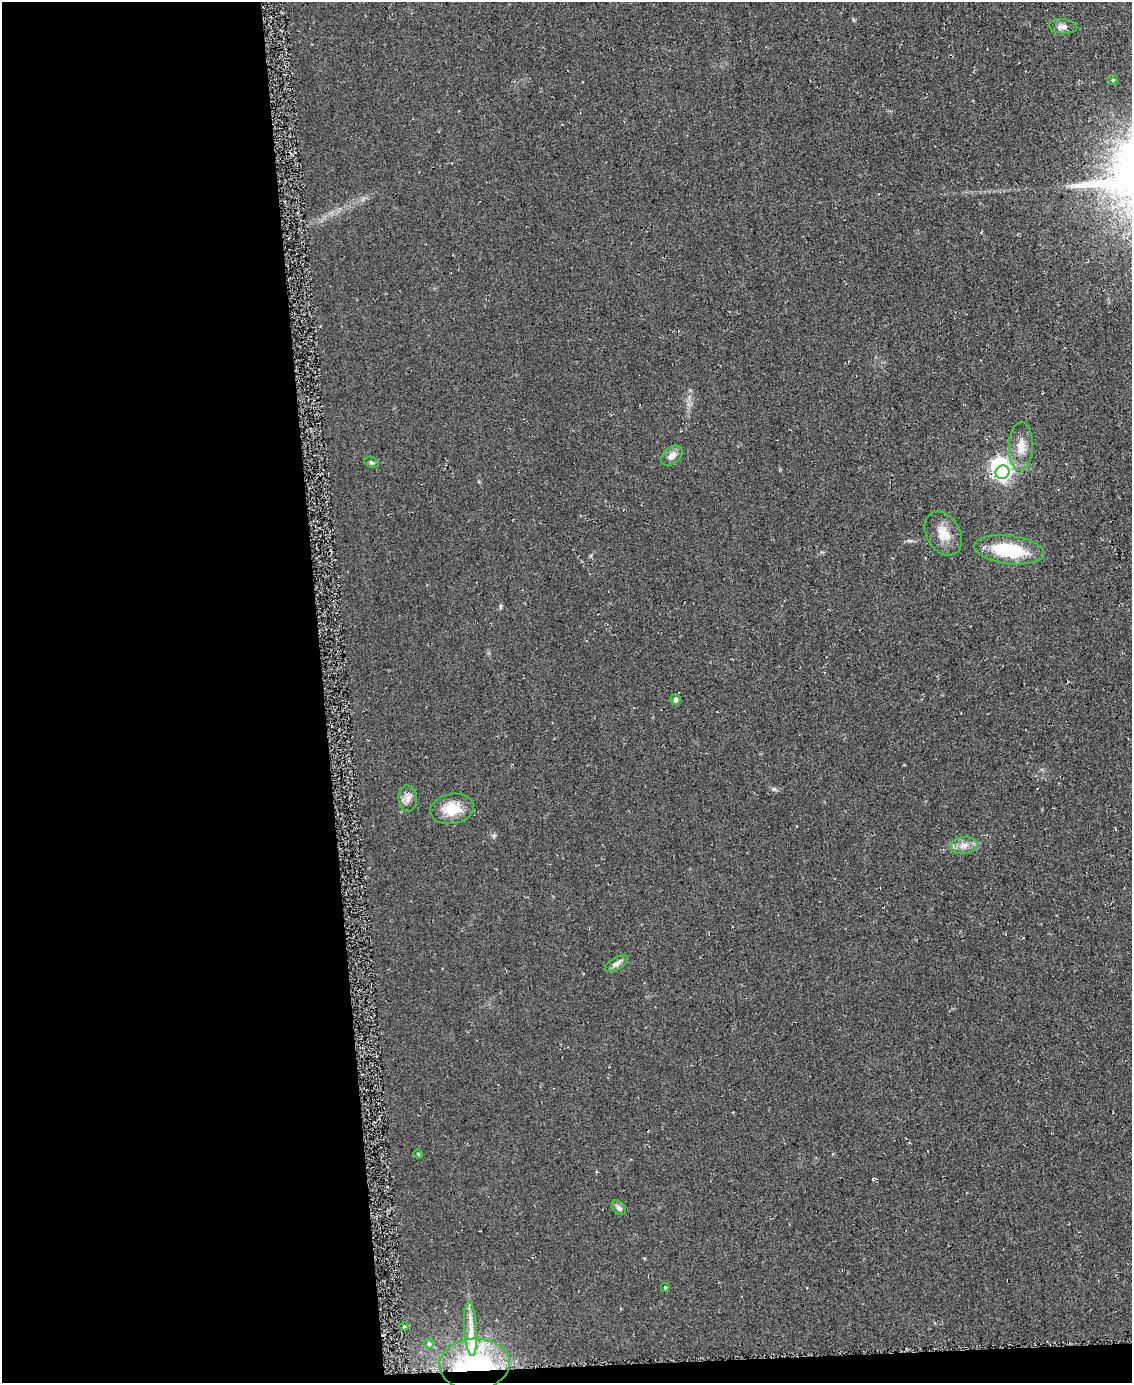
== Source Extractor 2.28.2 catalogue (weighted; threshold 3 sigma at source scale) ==
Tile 9 of 4 x 3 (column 1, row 3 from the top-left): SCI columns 11-1140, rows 174-1554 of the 4561 x 4553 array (HDU 1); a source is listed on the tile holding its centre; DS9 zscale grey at full resolution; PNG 1134 x 1385 px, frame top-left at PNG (2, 2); each listed source drawn as its Kron ellipse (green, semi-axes under 4 px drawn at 4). Shown black and unused: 30% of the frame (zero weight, under 2 of 3 exposures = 3% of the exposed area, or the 3 px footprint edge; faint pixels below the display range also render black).
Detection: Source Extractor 2.28.2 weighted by HDU 2 'WHT'; one run over the whole footprint, this tile lists its part. Background 0.0474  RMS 0.013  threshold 0.0589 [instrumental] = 3 sigma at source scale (4.5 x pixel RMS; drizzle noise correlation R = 1.50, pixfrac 1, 0.05/0.05 arcsec/px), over >= 5 px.
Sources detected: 22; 1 inside a brighter object's white glare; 1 cosmic-ray / hot-pixel residue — neither listed nor drawn; the other 20 listed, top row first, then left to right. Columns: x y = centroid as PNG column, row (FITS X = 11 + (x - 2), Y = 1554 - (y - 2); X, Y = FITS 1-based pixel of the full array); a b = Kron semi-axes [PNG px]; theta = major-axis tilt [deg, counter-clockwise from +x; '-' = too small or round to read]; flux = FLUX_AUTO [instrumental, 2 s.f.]
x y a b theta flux
1063 26 14 7 -4 6.7
1113 80 5 4 - 1.7
1021 446 24 12 88 20
672 456 12 8 39 10
371 462 7 5 -17 2.1
1002 472 7 6 - 310
943 534 23 16 -59 22
1009 550 35 14 -7 71
675 699 5 5 - 5.4
408 798 13 9 -88 8.6
452 809 22 15 9 30
964 845 13 8 7 10
617 963 13 6 31 5.5
418 1154 5 4 - 1.5
619 1208 8 6 -47 4.6
665 1287 4 3 - 1.9
404 1326 4 3 - 1.9
471 1329 27 6 -86 16
429 1344 5 4 - 1.7
474 1364 35 25 3 210
Overlapping masked pixels (flux is a lower limit): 1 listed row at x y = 474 1364